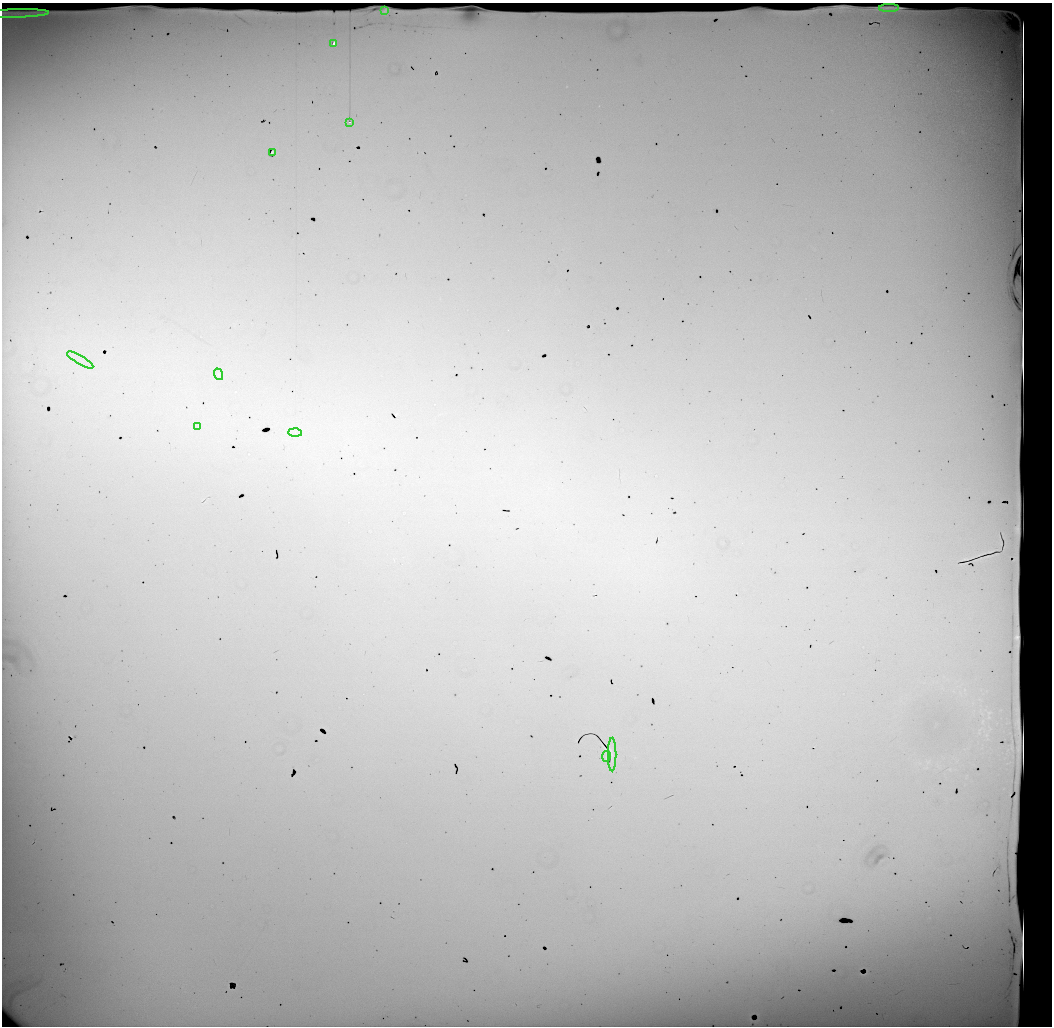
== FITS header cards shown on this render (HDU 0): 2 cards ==
NAXIS1  =                 1050 / length of data axis 1
NAXIS2  =                 1024 / length of data axis 2

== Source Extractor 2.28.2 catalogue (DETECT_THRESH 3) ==
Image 1050 x 1024 px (HDU 0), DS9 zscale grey, 1 PNG px = 1 image px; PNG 1054 x 1028 px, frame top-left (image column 1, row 1024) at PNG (2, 3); each listed source drawn as its Kron ellipse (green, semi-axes under 4 px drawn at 4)
Background 24200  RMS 110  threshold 328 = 3 sigma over >= 5 px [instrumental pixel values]
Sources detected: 15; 3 with non-positive FLUX_AUTO (blend fragments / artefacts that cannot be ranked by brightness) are neither listed nor drawn; the other 12 listed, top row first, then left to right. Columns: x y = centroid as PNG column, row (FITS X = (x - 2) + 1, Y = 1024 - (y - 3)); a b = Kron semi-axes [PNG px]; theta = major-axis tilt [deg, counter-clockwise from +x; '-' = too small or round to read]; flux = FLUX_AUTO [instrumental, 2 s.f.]
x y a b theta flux
889 8 10 2 1 22000
385 11 3 2 - 5400
15 14 34 4 2 61000
334 44 3 3 - 40000
350 122 2 2 - 6900
273 152 3 3 - 12000
80 360 15 3 -30 36000
218 374 6 4 -72 10000
197 426 3 2 - 9400
295 433 6 4 0 16000
612 755 17 2 90 2000
606 756 5 2 - 8800
At the frame edge (FLAGS 8, measured only in part): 1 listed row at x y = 15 14
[3 non-positive-flux detections neither listed nor drawn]